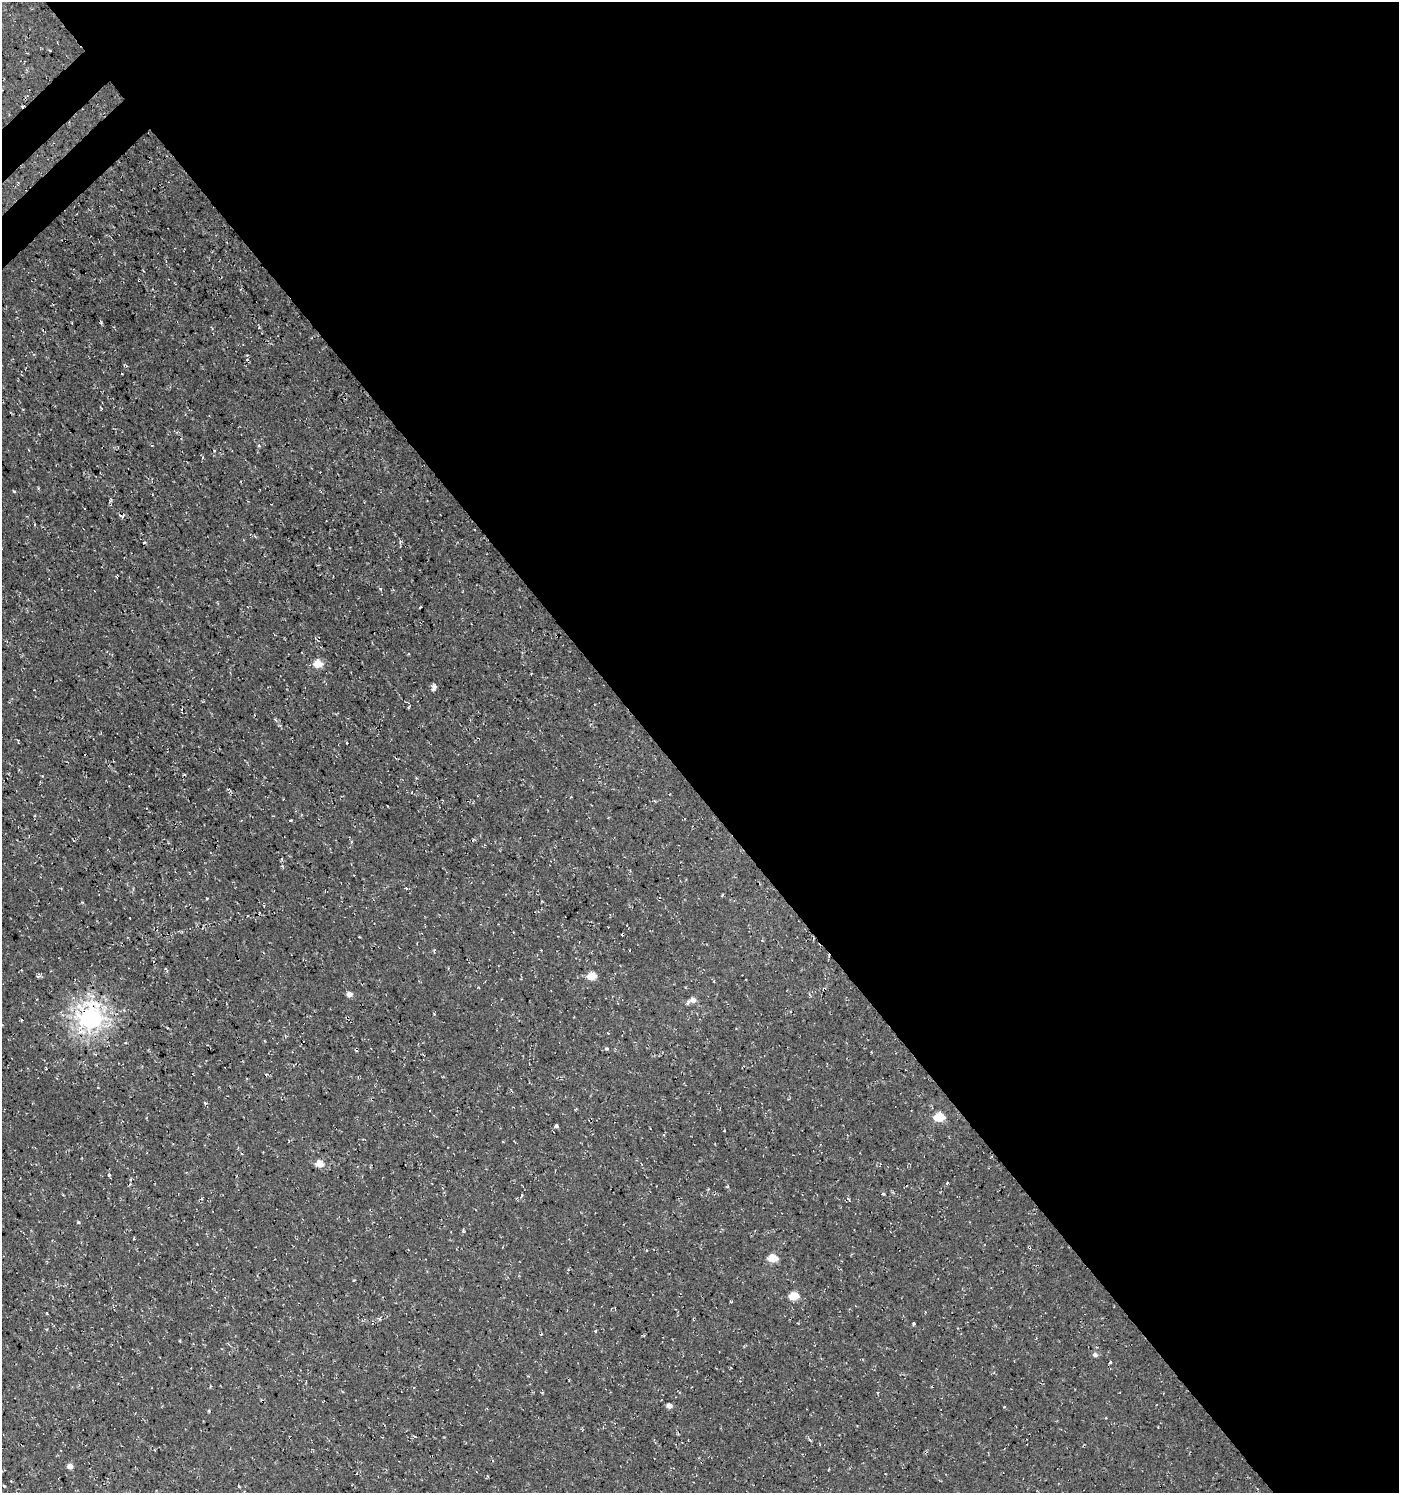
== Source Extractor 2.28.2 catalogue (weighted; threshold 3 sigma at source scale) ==
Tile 8 of 4 x 4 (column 4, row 2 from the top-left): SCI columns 4378-5774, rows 3036-4526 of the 6024 x 6064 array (HDU 1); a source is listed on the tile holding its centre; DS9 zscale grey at full resolution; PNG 1401 x 1495 px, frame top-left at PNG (2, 2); no overlay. Shown black and unused: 54% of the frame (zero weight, under 3 of 4 exposures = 5% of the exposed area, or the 3 px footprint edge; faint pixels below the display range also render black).
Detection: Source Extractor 2.28.2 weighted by HDU 2 'WHT'; one run over the whole footprint, this tile lists its part. Background 5.99e-04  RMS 0.0029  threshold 0.0132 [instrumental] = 3 sigma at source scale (4.5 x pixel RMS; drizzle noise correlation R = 1.50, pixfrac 1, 0.0396/0.0396 arcsec/px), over >= 5 px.
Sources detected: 45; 3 cosmic-ray / hot-pixel residue — not listed; the other 42 listed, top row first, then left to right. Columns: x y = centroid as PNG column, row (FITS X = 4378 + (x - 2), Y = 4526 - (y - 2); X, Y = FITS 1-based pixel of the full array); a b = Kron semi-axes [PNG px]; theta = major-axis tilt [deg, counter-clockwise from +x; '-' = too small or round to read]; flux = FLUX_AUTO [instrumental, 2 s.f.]
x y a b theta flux
121 516 9 3 -20 0.49
381 589 5 3 - 0.31
420 607 3 2 - 0.25
318 664 5 5 - 7.9
531 673 3 2 - 0.19
434 687 6 4 68 1.6
291 820 3 3 - 0.23
406 888 3 3 - 0.29
130 918 3 2 - 0.18
622 935 3 2 - 0.25
166 969 7 2 -56 0.34
38 976 6 4 0 0.51
591 976 5 5 - 8.7
349 994 4 4 - 2.5
692 1000 8 5 21 2.3
90 1018 8 8 - 200
21 1020 3 2 - 0.26
125 1043 4 3 - 0.28
606 1049 5 5 - 0.47
356 1051 4 2 - 0.27
205 1103 3 3 - 0.56
939 1117 6 5 - 14
556 1126 4 4 - 0.72
319 1163 5 4 - 5.9
641 1164 4 3 - 0.26
109 1175 5 4 - 0.39
947 1183 4 3 - 0.31
727 1186 5 3 - 0.24
883 1194 4 4 - 0.31
522 1196 8 4 54 0.53
78 1222 4 3 - 0.38
772 1258 5 5 - 8.1
793 1296 5 5 - 9.1
731 1302 4 2 - 0.26
914 1323 4 3 - 0.36
595 1331 3 3 - 0.27
541 1334 5 2 - 0.23
1095 1355 6 5 - 1
877 1393 3 3 - 0.6
669 1406 4 4 - 2.5
1106 1418 4 2 - 0.19
70 1466 4 4 - 2.3
Overlapping masked pixels (flux is a lower limit): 1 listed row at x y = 90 1018
Unlisted compact peaks at least as high as the median listed source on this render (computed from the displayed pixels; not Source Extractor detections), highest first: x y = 14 491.